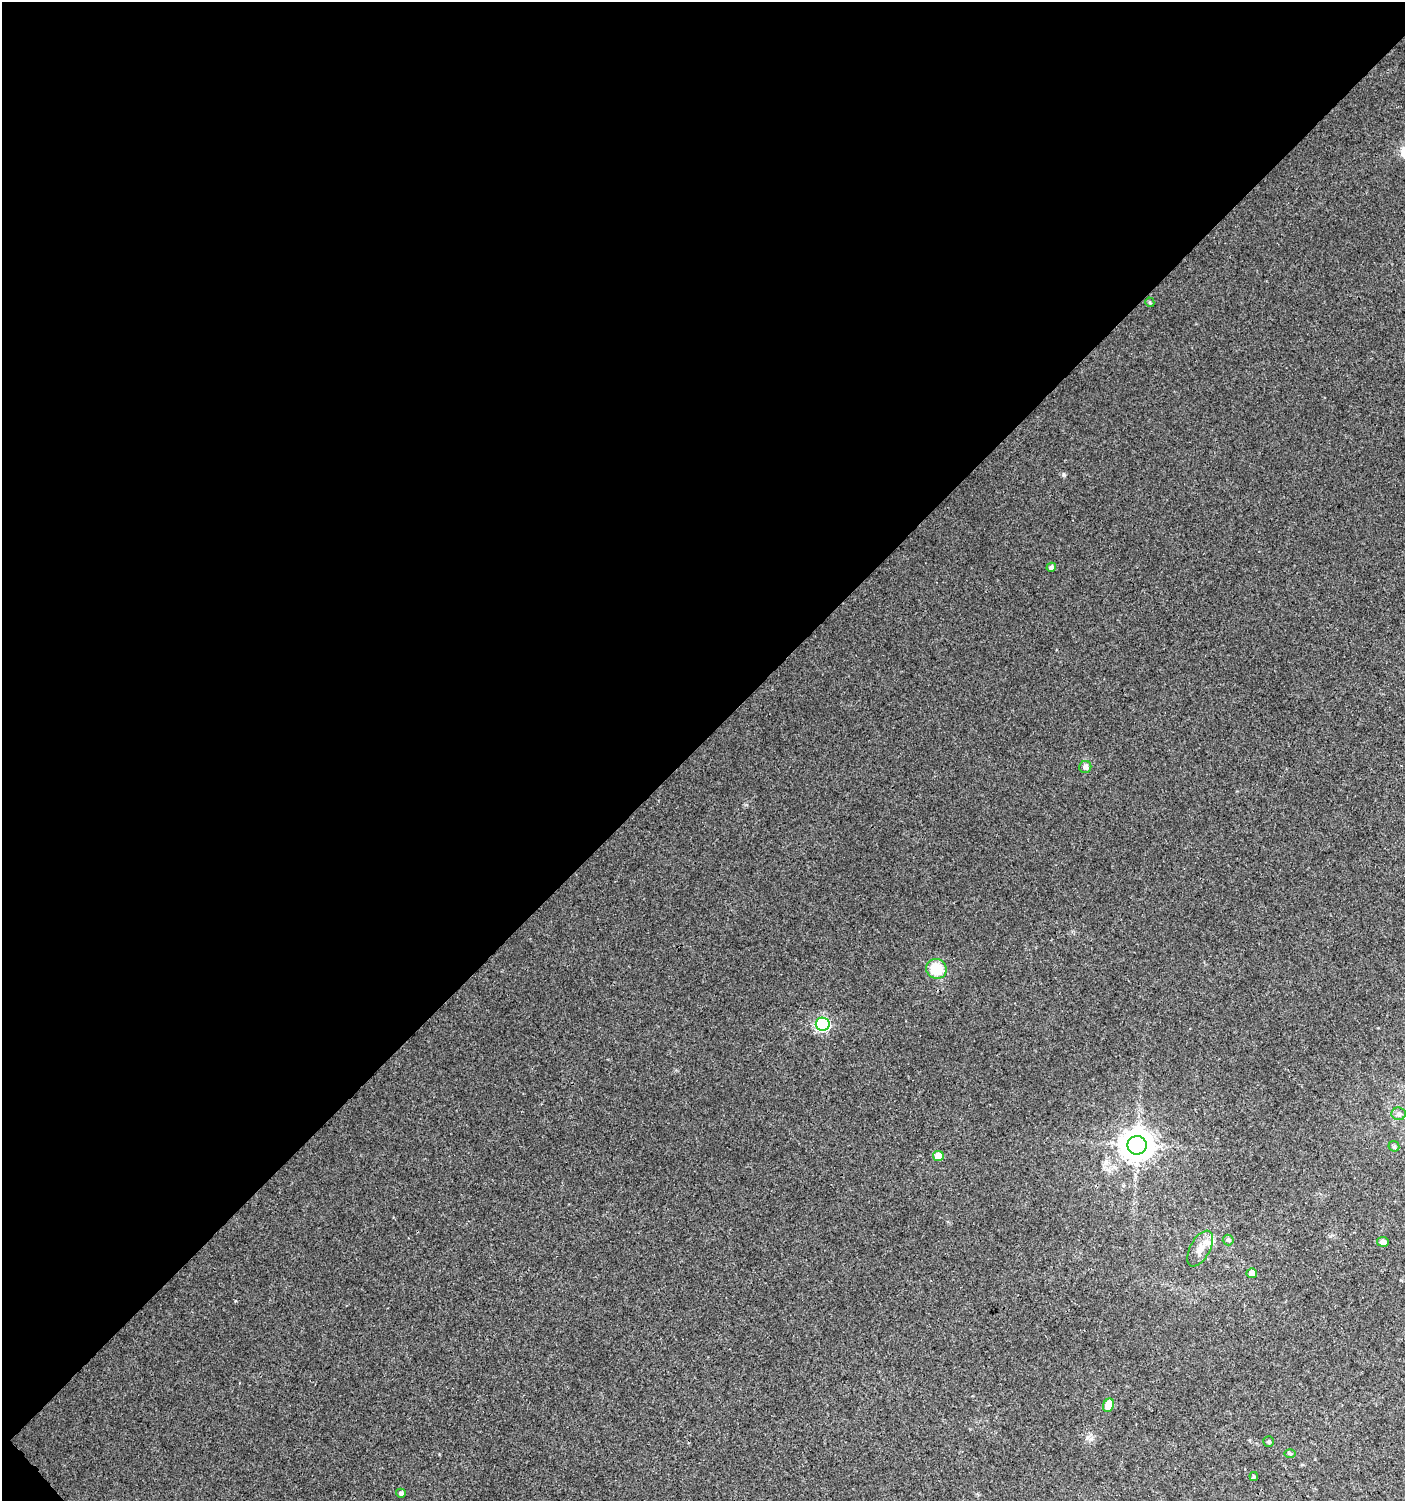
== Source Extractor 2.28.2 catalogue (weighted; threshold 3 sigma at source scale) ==
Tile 5 of 4 x 4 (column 1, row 2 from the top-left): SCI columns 205-1607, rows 3029-4527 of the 6060 x 6084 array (HDU 1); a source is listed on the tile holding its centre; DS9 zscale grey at full resolution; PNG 1407 x 1503 px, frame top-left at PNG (2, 2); each listed source drawn as its Kron ellipse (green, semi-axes under 4 px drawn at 4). Shown black and unused: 49% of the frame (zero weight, under 3 of 4 exposures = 4% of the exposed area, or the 3 px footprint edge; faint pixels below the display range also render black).
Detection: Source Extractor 2.28.2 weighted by HDU 2 'WHT'; one run over the whole footprint, this tile lists its part. Background 0.00437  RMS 0.0021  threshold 0.00962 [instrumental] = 3 sigma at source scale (4.5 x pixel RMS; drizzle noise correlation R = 1.50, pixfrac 1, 0.0396/0.0396 arcsec/px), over >= 5 px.
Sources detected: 19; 1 inside a brighter listed object's ellipse — not listed separately; the other 18 listed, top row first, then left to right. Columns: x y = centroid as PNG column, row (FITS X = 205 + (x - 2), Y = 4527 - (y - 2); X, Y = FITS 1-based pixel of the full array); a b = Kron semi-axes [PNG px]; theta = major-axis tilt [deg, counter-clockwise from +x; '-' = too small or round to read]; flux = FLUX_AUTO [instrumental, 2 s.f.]
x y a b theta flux
1150 302 5 4 - 0.27
1051 567 5 4 - 0.55
1085 767 6 6 - 0.8
936 969 10 10 - 5.9
823 1024 7 6 - 39
1399 1114 7 6 - 0.72
1137 1145 9 9 - 380
1394 1146 6 5 - 0.38
938 1156 5 5 - 2.8
1228 1240 5 5 - 0.39
1383 1242 5 5 - 1.2
1200 1249 19 10 62 2.2
1252 1273 5 5 - 1.6
1109 1405 7 5 62 4.6
1269 1441 5 5 - 0.35
1290 1454 6 4 -2 0.28
1254 1476 4 3 - 0.28
401 1493 5 4 - 0.55
Unlisted compact peaks at least as high as the median listed source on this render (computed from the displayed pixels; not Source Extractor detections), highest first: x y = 1091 1439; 439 1454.